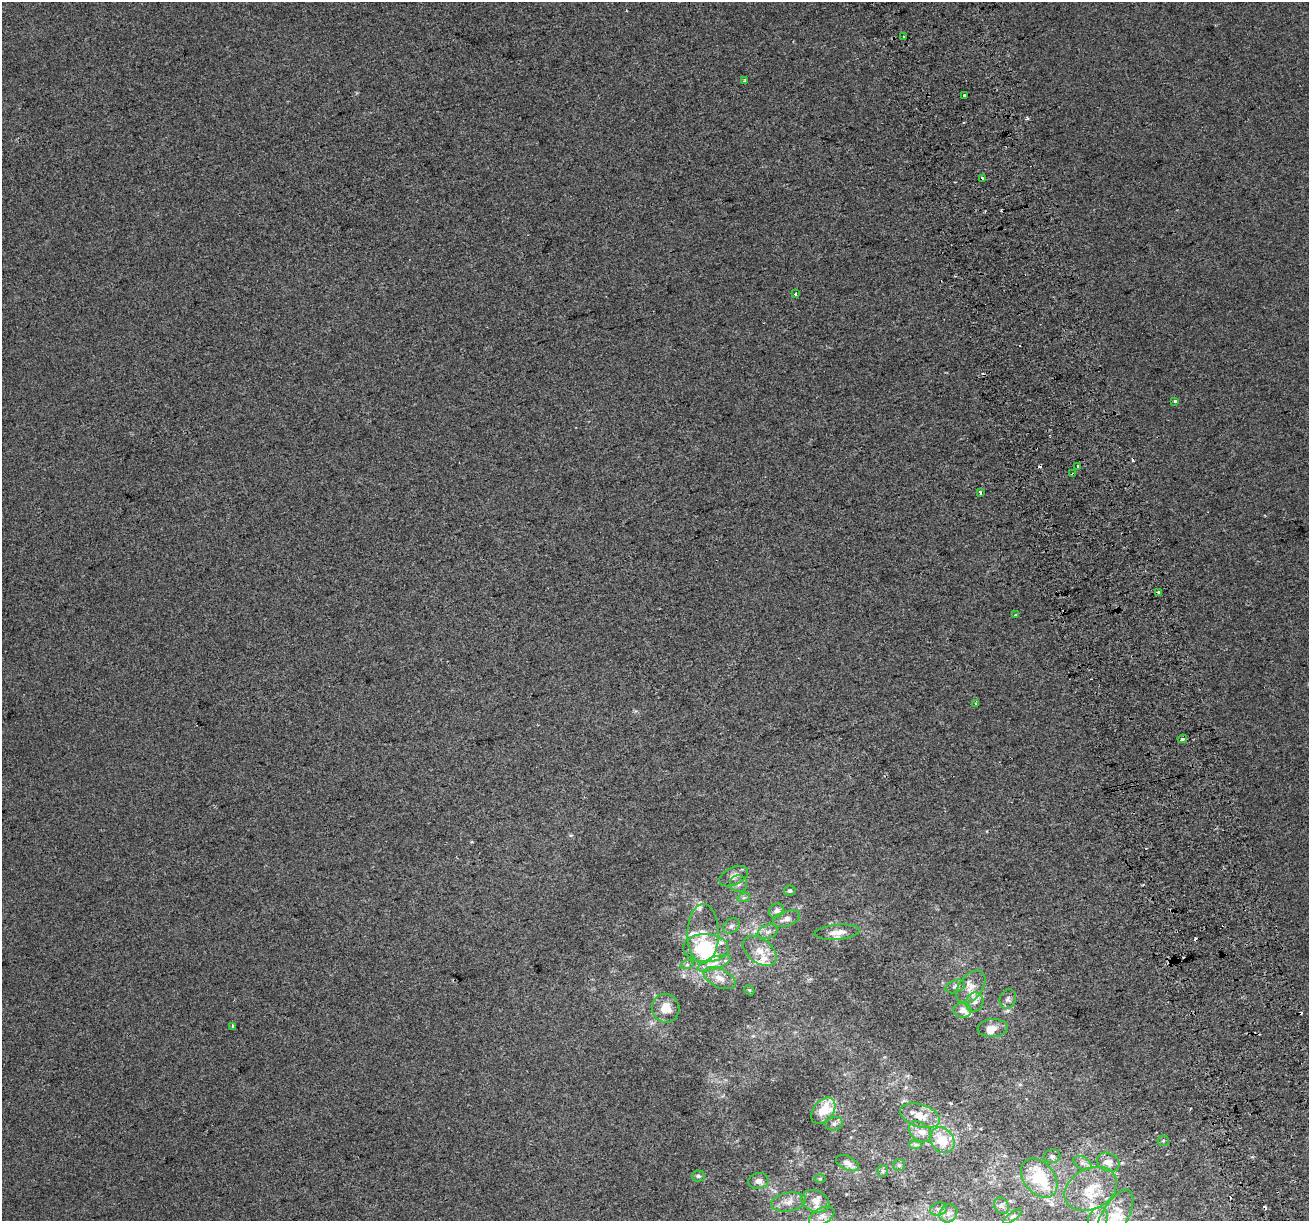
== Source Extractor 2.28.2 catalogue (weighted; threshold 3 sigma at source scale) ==
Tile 6 of 4 x 4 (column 2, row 2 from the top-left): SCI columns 1351-2657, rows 2558-3776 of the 5314 x 5062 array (HDU 1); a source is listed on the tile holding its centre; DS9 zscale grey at full resolution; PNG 1311 x 1223 px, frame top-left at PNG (2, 2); each listed source drawn as its Kron ellipse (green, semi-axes under 4 px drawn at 4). Shown black and unused: <1% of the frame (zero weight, under 2 of 3 exposures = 2% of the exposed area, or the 3 px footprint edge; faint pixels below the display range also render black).
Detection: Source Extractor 2.28.2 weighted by HDU 2 'WHT'; one run over the whole footprint, this tile lists its part. Background 7.35e-04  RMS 0.0073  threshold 0.0327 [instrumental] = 3 sigma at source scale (4.5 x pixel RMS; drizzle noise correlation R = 1.50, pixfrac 1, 0.0396/0.0396 arcsec/px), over >= 5 px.
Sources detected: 90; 1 inside a brighter object's white glare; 9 cosmic-ray / hot-pixel residue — neither listed nor drawn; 16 inside a brighter listed object's ellipse — not listed separately; the other 64 listed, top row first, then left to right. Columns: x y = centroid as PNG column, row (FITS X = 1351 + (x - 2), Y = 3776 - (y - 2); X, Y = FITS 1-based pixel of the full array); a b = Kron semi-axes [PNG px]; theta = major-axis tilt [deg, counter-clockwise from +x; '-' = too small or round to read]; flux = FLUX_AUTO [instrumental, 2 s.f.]
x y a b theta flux
904 36 3 3 - 1.3
744 81 3 3 - 1.8
964 95 4 3 - 3.5
982 179 3 3 - 3.7
796 294 3 3 - 3.8
1175 402 4 3 - 1.8
1078 466 3 3 - 5.5
1073 474 3 3 - 2.6
980 492 3 3 - 4.4
1159 592 3 3 - 5.3
1015 615 3 3 - 2.4
975 704 4 3 - 1.3
1182 739 4 3 - 1.5
734 876 15 8 26 5.1
738 884 8 8 - 3
790 891 6 5 - 1.5
744 897 6 4 19 1.4
776 911 8 7 - 3.7
786 919 14 7 18 4.5
731 926 9 7 36 2.6
768 932 10 7 21 3.3
837 932 23 7 5 7.2
703 934 29 15 89 16
706 948 23 14 -2 37
760 951 19 12 -37 11
714 963 17 6 20 6.1
687 965 7 4 19 1.2
720 978 17 9 -25 7.7
955 986 10 6 24 2.3
971 987 18 11 51 9.8
749 990 6 4 -45 0.87
1008 999 10 8 66 2.6
975 1002 10 8 62 4.4
666 1008 14 13 - 11
962 1010 9 7 -8 5.3
233 1027 4 3 - 4.1
993 1028 15 9 4 6.6
823 1111 15 10 52 13
920 1116 20 11 -17 11
834 1124 9 6 15 2
920 1132 12 9 -38 5.1
942 1140 14 11 -52 16
1163 1141 6 5 - 1.3
915 1145 7 4 0 1.4
1052 1156 8 7 - 2.3
1108 1162 12 9 -23 6.3
847 1163 12 7 -27 3.7
1082 1163 10 6 -27 2.9
899 1165 6 6 - 1.4
883 1171 6 5 - 1.2
698 1176 6 5 - 1.5
1039 1178 22 15 -51 35
820 1179 6 4 1 0.92
758 1181 10 8 10 4.5
1091 1189 28 20 28 23
815 1201 14 10 -23 7.7
789 1202 17 9 9 7.5
1001 1206 9 6 -63 2.2
938 1209 9 6 16 2.2
948 1213 9 8 - 3.7
822 1216 14 8 30 4.6
1012 1217 11 4 35 1.4
1098 1218 11 9 57 5.2
1114 1218 31 13 60 17
Overlapping masked pixels (flux is a lower limit): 1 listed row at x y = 1073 474
Isophote crosses this tile's border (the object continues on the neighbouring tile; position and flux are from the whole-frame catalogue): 2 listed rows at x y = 1098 1218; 1114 1218
Unlisted compact peaks at least as high as the median listed source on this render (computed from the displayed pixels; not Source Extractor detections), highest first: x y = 1028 118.